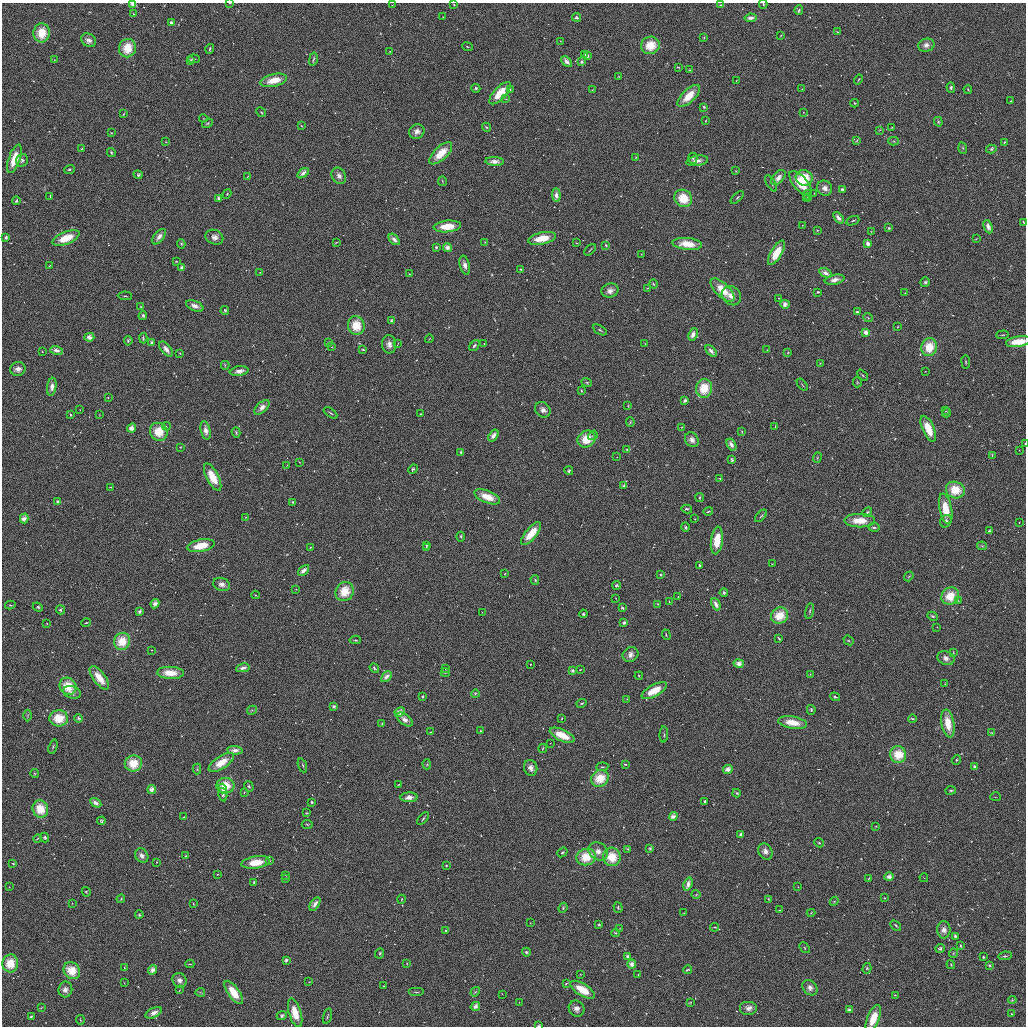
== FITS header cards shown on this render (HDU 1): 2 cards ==
NAXIS1  =                 2048 / length of original image axis
NAXIS2  =                 2048 / length of original image axis

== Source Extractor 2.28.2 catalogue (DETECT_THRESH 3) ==
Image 2048 x 2048 px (HDU 1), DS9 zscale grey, zoomed out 1/2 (1 PNG px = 2 x 2 image px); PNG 1028 x 1028 px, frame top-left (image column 1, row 2047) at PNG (2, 3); each listed source drawn as its Kron ellipse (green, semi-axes under 4 px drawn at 4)
Background 0.215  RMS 39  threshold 116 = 3 sigma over >= 5 px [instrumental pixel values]
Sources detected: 918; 84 cannot appear on this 1/2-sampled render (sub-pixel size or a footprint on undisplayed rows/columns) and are neither listed nor drawn; of the other 834, the 500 brightest by FLUX_AUTO listed and drawn (334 fainter detections omitted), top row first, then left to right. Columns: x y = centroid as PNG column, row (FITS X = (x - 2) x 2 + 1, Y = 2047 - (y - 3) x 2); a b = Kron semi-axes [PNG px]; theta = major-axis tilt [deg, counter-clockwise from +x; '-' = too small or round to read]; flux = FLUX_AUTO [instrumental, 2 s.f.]
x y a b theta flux
230 3 3 2 - 5400
132 4 4 3 - 44000
763 4 4 3 - 9100
392 5 2 1 - 6700
454 5 3 2 - 11000
720 5 4 4 - 9600
799 10 5 3 - 14000
134 14 3 2 - 11000
443 17 3 2 - 4500
577 17 5 3 - 18000
750 18 6 3 9 49000
171 23 3 2 - 25000
838 32 3 2 - 11000
42 33 9 8 - 180000
781 35 4 2 - 8100
704 38 3 2 - 6600
89 40 8 6 -36 42000
560 41 3 3 - 4800
650 45 9 8 - 190000
926 45 8 6 13 42000
467 47 6 2 -23 8000
127 48 9 8 - 180000
210 49 5 3 - 12000
390 51 3 2 - 5500
585 54 4 2 - 6800
587 56 3 3 - 27000
194 59 6 3 -5 11000
313 59 7 2 77 10000
54 60 3 2 - 4600
191 60 3 2 - 11000
566 61 6 4 -44 52000
582 62 3 3 - 27000
678 67 3 2 - 11000
690 70 3 2 - 8100
619 76 3 3 - 4300
858 79 5 2 - 8700
274 80 13 6 13 150000
736 80 2 1 - 4600
476 88 4 4 - 13000
951 88 5 3 - 15000
510 89 3 2 - 4600
802 89 2 2 - 5100
968 89 4 2 - 8700
592 90 3 2 - 7600
500 93 14 6 47 170000
689 96 14 6 44 160000
506 99 4 3 - 5700
1011 101 3 2 - 6500
854 103 4 3 - 8400
704 107 3 3 - 12000
261 112 5 3 - 8600
803 112 2 2 - 6400
123 114 4 3 - 7900
203 118 4 2 - 4900
705 121 4 2 - 4900
938 122 5 4 - 11000
207 123 6 4 33 11000
301 126 4 3 - 7300
486 127 4 3 - 10000
892 127 3 2 - 4600
880 130 3 3 - 5400
417 131 8 7 - 43000
111 133 3 3 - 7400
857 140 4 3 - 8800
894 141 5 3 - 11000
166 142 2 2 - 6800
1004 142 3 2 - 6800
82 148 3 2 - 7400
963 148 6 3 -71 12000
991 149 5 4 - 14000
111 152 5 3 - 10000
441 153 14 6 44 160000
635 157 3 3 - 4900
693 158 5 4 - 16000
14 159 15 6 71 170000
22 160 6 6 - 21000
495 161 9 4 -3 51000
697 161 11 5 10 59000
69 169 5 3 - 11000
736 171 3 2 - 4600
303 173 6 3 36 49000
138 174 5 4 - 12000
248 176 3 2 - 5000
339 176 8 7 - 43000
778 178 9 5 47 55000
804 178 8 7 - 200000
442 181 5 2 - 7500
771 183 9 3 -58 13000
801 184 15 7 -49 210000
825 188 8 7 - 45000
842 189 3 3 - 27000
814 193 2 1 - 4300
227 194 5 2 - 7700
556 195 7 3 -85 52000
807 195 5 3 - 12000
50 196 3 2 - 11000
737 197 8 2 43 11000
807 197 4 3 - 7000
219 198 3 3 - 26000
683 198 9 8 - 200000
16 201 4 3 - 13000
838 218 6 3 -50 48000
853 221 7 2 23 9700
1023 222 4 2 - 7600
802 225 2 2 - 5400
447 226 14 6 5 160000
988 227 7 4 -67 49000
889 228 3 3 - 11000
817 230 3 3 - 7100
871 231 3 2 - 4400
6 237 3 3 - 25000
159 237 9 5 50 52000
214 237 9 7 -23 47000
66 238 14 6 22 170000
542 238 14 6 12 170000
394 239 7 3 -47 49000
976 239 4 2 - 4500
336 242 3 2 - 6900
485 242 2 2 - 7300
577 243 2 2 - 7600
181 244 5 4 - 11000
687 244 15 6 -6 160000
868 244 4 3 - 45000
606 245 3 2 - 13000
436 247 3 2 - 11000
447 247 4 4 - 50000
590 250 7 2 45 9500
776 253 14 5 59 160000
641 254 2 2 - 4500
176 261 3 2 - 7900
465 265 10 5 -75 52000
49 266 3 2 - 4600
182 267 3 2 - 26000
521 269 3 3 - 11000
260 272 2 2 - 4700
825 273 7 3 -30 52000
410 274 2 2 - 7100
835 280 10 5 12 53000
925 282 5 4 - 13000
653 284 5 3 - 11000
647 288 2 2 - 7500
723 290 15 6 -44 170000
610 291 8 7 - 47000
818 292 3 2 - 11000
905 293 2 1 - 6100
125 296 7 3 -5 11000
731 296 10 9 - 71000
779 298 2 2 - 5500
785 304 4 4 - 51000
195 306 9 5 -23 51000
141 307 4 2 - 7500
225 310 4 4 - 13000
857 312 3 2 - 25000
143 316 4 4 - 12000
868 318 5 3 - 11000
392 321 4 4 - 11000
356 325 9 8 - 190000
897 327 3 2 - 6500
600 330 8 2 -30 10000
866 332 4 4 - 48000
693 334 6 3 64 50000
1003 335 6 2 5 8700
89 337 5 4 - 52000
143 338 5 3 - 12000
429 339 4 2 - 4600
128 341 5 4 - 13000
151 342 3 3 - 27000
1018 342 12 5 8 150000
328 343 3 2 - 11000
398 343 3 2 - 5000
389 344 9 7 -87 49000
484 344 2 2 - 6400
645 344 3 2 - 5000
474 346 6 3 51 16000
332 347 2 1 - 5300
929 347 9 8 - 180000
166 349 9 4 -51 51000
56 350 6 4 -16 50000
363 350 3 2 - 12000
767 350 2 2 - 8000
711 351 7 3 -50 51000
42 352 3 2 - 4500
788 352 3 2 - 7200
180 353 3 2 - 5100
966 362 6 3 -82 9700
820 363 2 2 - 7300
225 365 4 3 - 9300
18 369 8 6 19 47000
239 371 9 5 10 53000
925 371 2 1 - 4700
863 375 6 3 -45 9900
587 382 5 3 - 9300
857 382 5 3 - 7800
802 385 7 3 -52 11000
52 387 9 4 78 50000
704 388 9 8 - 190000
581 391 3 2 - 11000
108 398 2 2 - 7100
685 400 3 3 - 27000
628 406 3 2 - 6800
262 407 9 5 44 52000
80 410 2 2 - 5800
543 410 8 7 - 45000
945 411 4 2 - 4400
330 413 8 3 -35 11000
946 413 5 3 - 14000
70 414 3 2 - 12000
100 414 3 3 - 5400
421 414 3 2 - 8000
630 422 4 4 - 9600
166 426 4 2 - 6500
775 426 3 2 - 5400
682 427 4 3 - 7200
132 428 5 4 - 54000
928 429 14 6 -66 170000
206 430 9 4 -77 51000
159 432 9 8 - 190000
236 432 5 4 - 11000
742 432 3 2 - 10000
493 435 6 4 56 52000
593 435 5 3 - 11000
587 439 9 8 - 190000
692 440 8 6 -54 43000
1025 444 3 2 - 6100
731 445 6 4 -59 53000
180 447 3 2 - 4500
627 449 3 2 - 12000
1019 450 2 2 - 4800
461 452 4 3 - 12000
992 456 3 2 - 11000
617 457 2 1 - 6000
817 458 5 4 - 13000
732 460 4 3 - 13000
300 462 3 2 - 4800
287 465 3 2 - 4300
413 469 5 3 - 14000
569 471 4 4 - 13000
213 477 15 6 -62 170000
720 478 4 2 - 7100
624 486 3 3 - 25000
110 487 2 2 - 4300
955 490 9 8 - 190000
487 497 13 6 -22 150000
700 498 4 3 - 10000
58 502 3 2 - 26000
293 502 4 3 - 12000
687 509 5 3 - 13000
946 509 15 6 -79 170000
708 511 5 2 - 8400
867 512 5 3 - 13000
761 516 7 2 45 9900
245 517 3 3 - 5600
24 518 5 4 - 51000
695 519 2 2 - 4300
860 521 15 7 0 170000
946 521 6 5 - 19000
1019 522 2 1 - 6100
685 527 5 3 - 12000
874 527 5 3 - 13000
989 531 4 4 - 13000
531 533 14 5 50 160000
461 537 5 3 - 12000
717 541 14 6 83 170000
426 545 4 3 - 6800
201 546 14 6 11 170000
982 546 5 3 - 11000
310 547 2 2 - 6100
426 548 4 2 - 13000
772 564 2 2 - 7000
700 565 3 2 - 10000
304 570 6 3 43 50000
505 573 4 2 - 6300
660 575 3 2 - 10000
909 576 5 3 - 12000
535 580 5 3 - 9300
222 584 8 6 -19 43000
617 585 4 4 - 13000
296 589 2 2 - 6800
345 591 10 8 60 200000
724 593 4 4 - 12000
256 595 4 2 - 7400
950 596 9 8 - 190000
678 597 2 1 - 5500
616 599 4 2 - 4500
958 601 3 2 - 6700
669 602 2 2 - 7400
155 604 5 4 - 52000
657 604 4 2 - 7100
716 604 6 3 -67 49000
10 605 5 2 - 8000
38 607 5 3 - 12000
622 608 3 3 - 12000
60 610 4 4 - 13000
139 611 3 3 - 26000
810 611 8 2 79 9600
482 612 2 1 - 5900
583 614 4 4 - 12000
780 615 9 8 - 180000
933 616 5 3 - 14000
86 623 4 2 - 7500
624 623 3 3 - 25000
47 624 2 1 - 5400
937 627 2 1 - 6000
666 635 5 2 - 8900
779 638 4 2 - 7700
355 640 6 3 -4 9700
849 640 5 3 - 10000
122 641 9 8 - 180000
152 650 2 2 - 6600
953 652 4 3 - 7800
631 655 8 7 - 45000
946 658 9 6 -20 45000
739 663 5 4 - 54000
531 664 2 2 - 6800
243 668 7 3 11 50000
374 668 5 3 - 13000
446 669 3 3 - 7100
580 670 4 2 - 4900
572 671 3 3 - 25000
170 673 13 6 -3 150000
445 673 4 2 - 7400
810 674 4 3 - 6600
639 676 4 2 - 6800
386 677 6 3 47 49000
99 678 14 6 -53 150000
945 684 3 2 - 6200
68 686 9 8 - 180000
654 691 14 6 30 160000
72 692 9 6 -15 32000
475 694 4 4 - 11000
422 697 3 3 - 11000
835 697 5 3 - 13000
627 699 3 2 - 4700
582 703 5 3 - 11000
334 706 4 4 - 12000
252 710 5 4 - 11000
811 710 5 3 - 14000
400 712 5 4 - 54000
27 715 6 3 90 11000
59 718 9 8 - 180000
79 718 4 4 - 12000
562 718 3 2 - 10000
405 719 9 5 -36 52000
912 719 4 3 - 9200
792 722 14 6 -9 160000
948 723 14 6 -79 160000
382 724 3 2 - 6700
481 731 3 2 - 7100
430 732 3 2 - 6700
992 733 3 3 - 7000
664 734 8 2 88 9500
562 735 13 5 -25 160000
550 743 2 1 - 5000
53 747 7 2 72 10000
543 748 4 2 - 6700
235 750 7 4 -4 54000
898 755 8 8 - 180000
956 760 5 3 - 9900
221 762 14 6 33 150000
133 763 9 8 - 180000
427 764 5 3 - 9500
625 764 4 2 - 12000
302 765 7 2 -69 9400
974 766 3 3 - 11000
602 767 6 3 6 10000
531 768 8 6 -75 42000
197 769 5 3 - 11000
728 769 5 4 - 52000
35 773 4 4 - 9100
600 778 9 8 - 180000
399 784 2 1 - 6300
225 786 9 8 - 180000
249 787 5 4 - 15000
152 789 4 4 - 49000
222 789 5 4 - 30000
951 790 5 3 - 13000
244 793 4 2 - 6200
737 793 4 3 - 9500
223 795 7 4 -77 20000
409 797 8 5 3 52000
995 797 5 2 - 4400
705 801 3 3 - 11000
311 802 3 2 - 12000
96 803 6 3 -30 45000
40 809 9 7 -68 170000
307 813 3 2 - 10000
673 816 4 4 - 51000
184 817 2 1 - 5700
423 818 7 3 50 11000
101 821 4 4 - 11000
307 824 5 3 - 10000
876 826 3 3 - 6700
741 834 3 3 - 26000
45 837 5 4 - 12000
37 838 4 2 - 6900
819 843 5 3 - 9400
650 848 4 3 - 12000
628 849 3 3 - 7500
598 851 10 8 -37 63000
765 851 8 6 -60 45000
562 852 5 3 - 13000
142 856 7 6 - 38000
186 856 4 3 - 8600
586 857 10 8 16 190000
612 857 9 8 - 190000
269 861 4 3 - 6500
156 862 3 2 - 5600
256 862 14 6 9 160000
13 864 3 2 - 7100
446 865 2 2 - 6700
217 874 3 2 - 5800
286 875 3 2 - 5500
889 877 5 4 - 51000
286 878 3 3 - 6300
869 878 3 2 - 7200
924 878 4 2 - 4700
254 882 3 2 - 9900
688 884 7 4 72 52000
9 887 3 2 - 4300
798 887 2 2 - 6700
86 892 5 3 - 9900
696 894 4 3 - 9500
884 898 2 2 - 6600
121 899 4 3 - 8100
402 899 4 2 - 6500
768 899 3 3 - 7200
834 901 5 3 - 11000
72 903 2 2 - 6400
193 904 3 2 - 6100
315 904 7 4 57 55000
618 907 5 3 - 14000
563 908 5 3 - 11000
780 910 2 2 - 7100
684 913 2 2 - 5700
811 913 4 4 - 9200
139 915 4 4 - 12000
530 923 2 2 - 7700
599 924 3 2 - 11000
896 925 6 2 -41 9500
714 927 4 2 - 7700
620 929 4 3 - 5500
446 930 3 3 - 11000
944 930 8 6 -89 43000
616 933 4 4 - 10000
955 936 3 3 - 26000
960 945 3 2 - 11000
804 948 6 3 -49 9600
940 948 5 4 - 13000
526 952 4 4 - 13000
380 953 5 3 - 13000
953 953 5 3 - 9700
628 956 4 3 - 29000
1005 956 7 3 6 12000
983 957 3 3 - 11000
286 960 3 3 - 24000
10 963 9 8 - 170000
407 963 2 2 - 7200
190 964 4 2 - 7100
632 964 4 4 - 52000
951 965 4 2 - 7900
990 965 4 3 - 12000
124 968 3 2 - 6800
867 968 5 4 - 13000
153 970 5 4 - 50000
687 970 4 2 - 14000
72 971 9 7 -49 170000
580 974 3 2 - 5300
638 975 2 1 - 5700
179 980 7 6 - 41000
309 982 3 2 - 5600
124 983 4 2 - 4800
566 983 3 2 - 11000
384 986 2 1 - 5800
810 988 8 6 -50 44000
65 989 8 7 - 41000
180 990 4 2 - 4400
582 990 14 6 -32 170000
200 992 5 3 - 9900
234 992 14 5 -54 160000
416 992 8 2 0 10000
475 992 5 3 - 11000
502 994 2 1 - 6200
895 995 3 2 - 7200
1012 1000 4 3 - 9100
519 1002 2 1 - 5900
690 1002 4 2 - 7900
475 1006 5 4 - 52000
41 1008 3 2 - 6000
748 1008 9 7 0 47000
577 1009 8 7 - 47000
849 1010 3 2 - 26000
154 1013 9 5 26 49000
295 1013 15 6 -73 160000
1012 1014 3 2 - 4900
282 1016 5 4 - 15000
327 1016 8 3 74 10000
31 1017 3 2 - 11000
873 1018 14 6 68 170000
80 1020 5 3 - 7500
539 1025 4 3 - 7600
At the frame edge (FLAGS 8, measured only in part): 7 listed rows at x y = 230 3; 132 4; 763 4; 1018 342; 1025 444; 873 1018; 539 1025
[334 fainter detections neither listed nor drawn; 84 sub-pixel or undisplayed-footprint detections neither listed nor drawn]